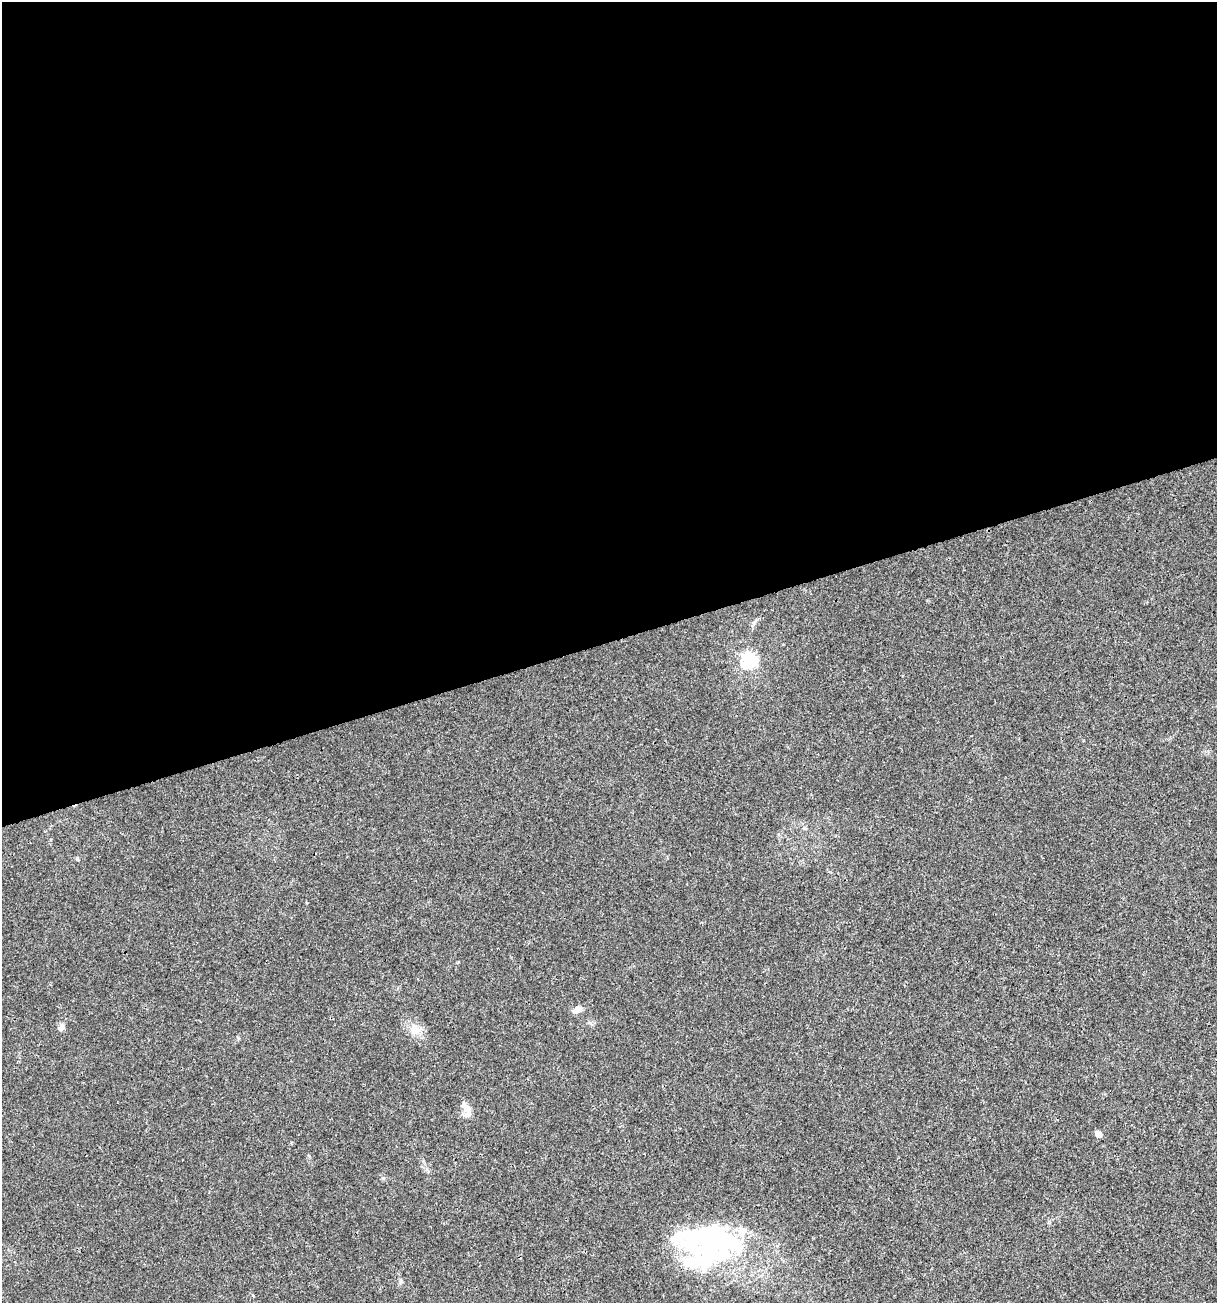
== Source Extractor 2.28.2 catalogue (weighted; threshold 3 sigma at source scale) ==
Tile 2 of 4 x 4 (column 2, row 1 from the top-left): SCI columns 1317-2531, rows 3905-5205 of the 5012 x 5207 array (HDU 1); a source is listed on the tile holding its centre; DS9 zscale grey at full resolution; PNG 1219 x 1305 px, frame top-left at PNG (2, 2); no overlay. Shown black and unused: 49% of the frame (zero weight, under 3 of 4 exposures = <1% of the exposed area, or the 3 px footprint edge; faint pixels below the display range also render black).
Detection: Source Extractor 2.28.2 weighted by HDU 2 'WHT'; one run over the whole footprint, this tile lists its part. Background 0.00294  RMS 0.0027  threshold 0.0121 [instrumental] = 3 sigma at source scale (4.5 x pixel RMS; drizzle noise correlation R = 1.50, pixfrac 1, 0.0396/0.0396 arcsec/px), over >= 5 px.
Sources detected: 14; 2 inside a brighter object's white glare — not listed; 2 inside a brighter listed object's ellipse — not listed separately; the other 10 listed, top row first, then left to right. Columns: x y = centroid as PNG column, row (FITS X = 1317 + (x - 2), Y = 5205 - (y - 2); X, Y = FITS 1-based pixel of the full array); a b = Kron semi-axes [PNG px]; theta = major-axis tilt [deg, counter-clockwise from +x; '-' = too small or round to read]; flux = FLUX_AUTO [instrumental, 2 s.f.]
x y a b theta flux
749 660 7 6 - 68
77 859 5 4 - 0.37
577 1010 10 6 21 2.1
61 1027 8 6 68 1.4
415 1029 15 13 -32 3.3
466 1110 20 10 -71 2.5
1098 1134 6 5 - 1.7
383 1178 5 5 - 0.37
714 1241 59 37 -55 39
401 1281 6 5 - 0.47